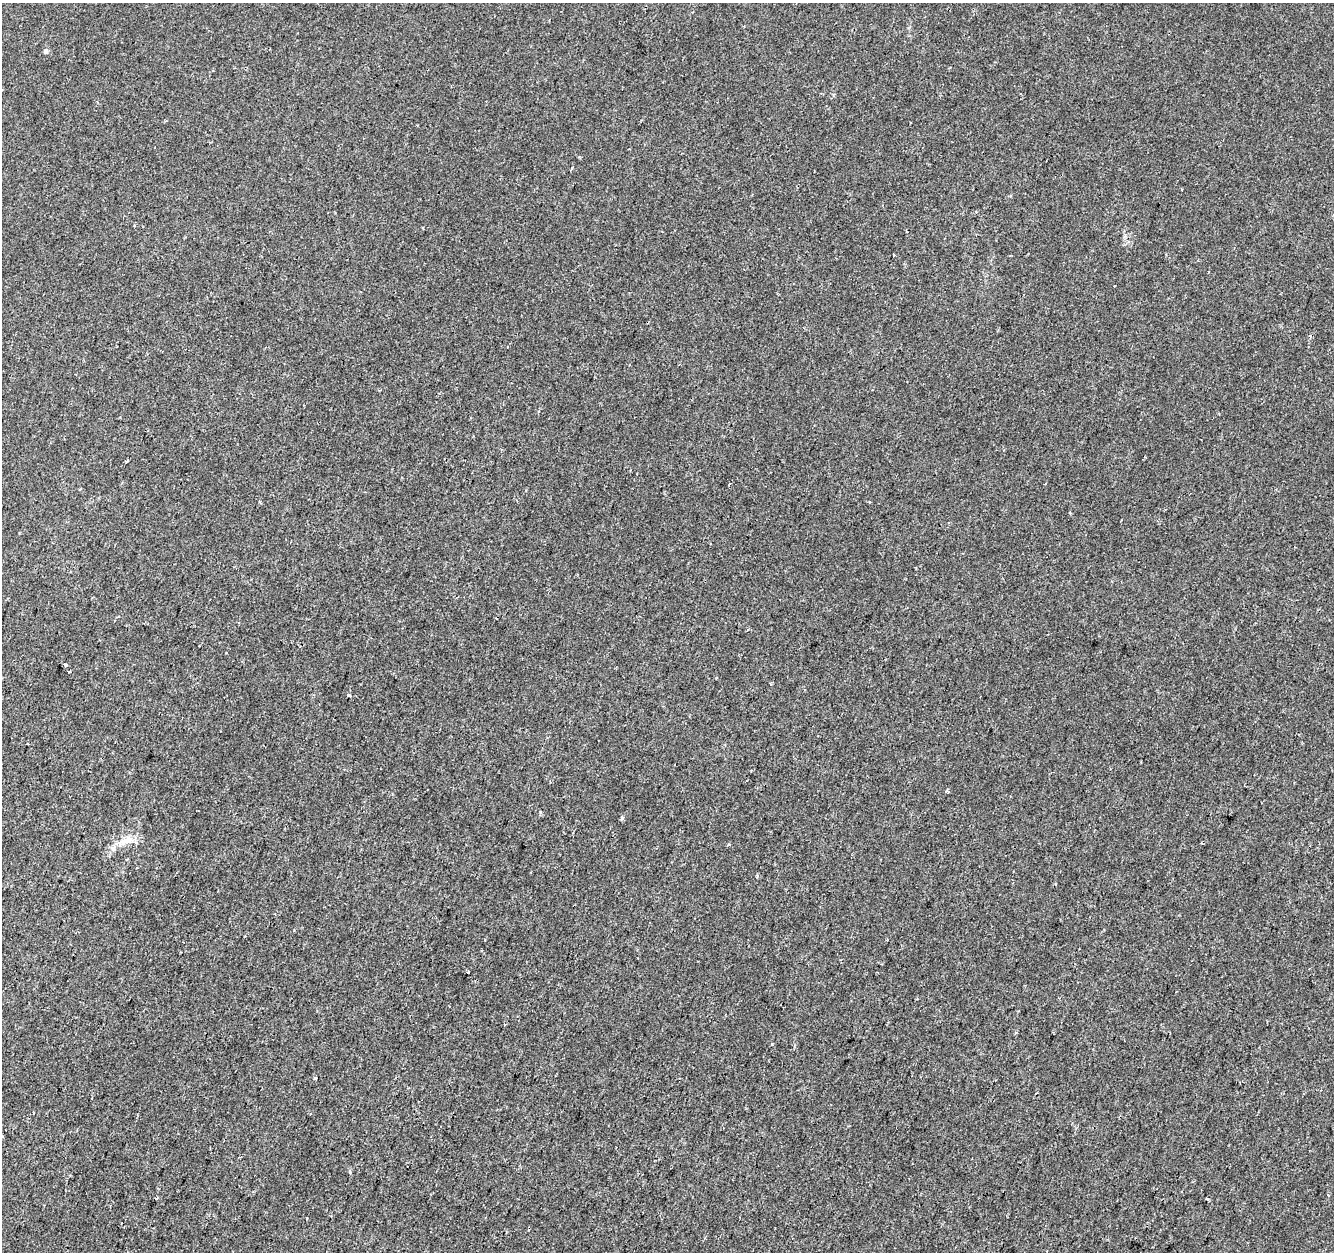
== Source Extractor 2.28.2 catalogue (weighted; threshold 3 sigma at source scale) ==
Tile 7 of 4 x 4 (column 3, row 2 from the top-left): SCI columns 2672-4003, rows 2781-4030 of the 5335 x 5497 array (HDU 1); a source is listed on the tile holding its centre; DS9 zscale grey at full resolution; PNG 1336 x 1254 px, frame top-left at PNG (2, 3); no overlay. Shown black and unused: <1% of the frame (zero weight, under 2 of 3 exposures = <1% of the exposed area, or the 3 px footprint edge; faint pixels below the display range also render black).
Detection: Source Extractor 2.28.2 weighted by HDU 2 'WHT'; one run over the whole footprint, this tile lists its part. Background -2.68e-04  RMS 0.0026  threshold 0.0118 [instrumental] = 3 sigma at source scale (4.5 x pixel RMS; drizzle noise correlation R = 1.50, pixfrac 1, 0.0396/0.0396 arcsec/px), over >= 5 px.
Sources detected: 19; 4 cosmic-ray / hot-pixel residue — not listed; the other 15 listed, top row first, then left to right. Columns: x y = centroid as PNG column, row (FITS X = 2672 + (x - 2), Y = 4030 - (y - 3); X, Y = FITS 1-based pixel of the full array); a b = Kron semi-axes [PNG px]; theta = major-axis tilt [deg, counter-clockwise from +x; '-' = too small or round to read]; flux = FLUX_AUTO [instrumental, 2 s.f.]
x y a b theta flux
46 51 6 5 - 0.59
572 168 5 3 - 0.25
1114 286 2 2 - 0.22
127 461 3 3 - 0.25
869 502 3 2 - 0.31
65 665 3 3 - 0.6
69 671 3 3 - 1.3
349 695 3 3 - 0.26
947 791 5 3 - 0.29
622 818 4 4 - 0.49
126 841 24 8 23 3.3
127 859 3 3 - 0.28
757 876 4 3 - 0.4
350 1172 3 3 - 0.77
1207 1199 3 2 - 0.35
Unlisted compact peaks at least as high as the median listed source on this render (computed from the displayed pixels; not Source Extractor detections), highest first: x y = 772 1044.